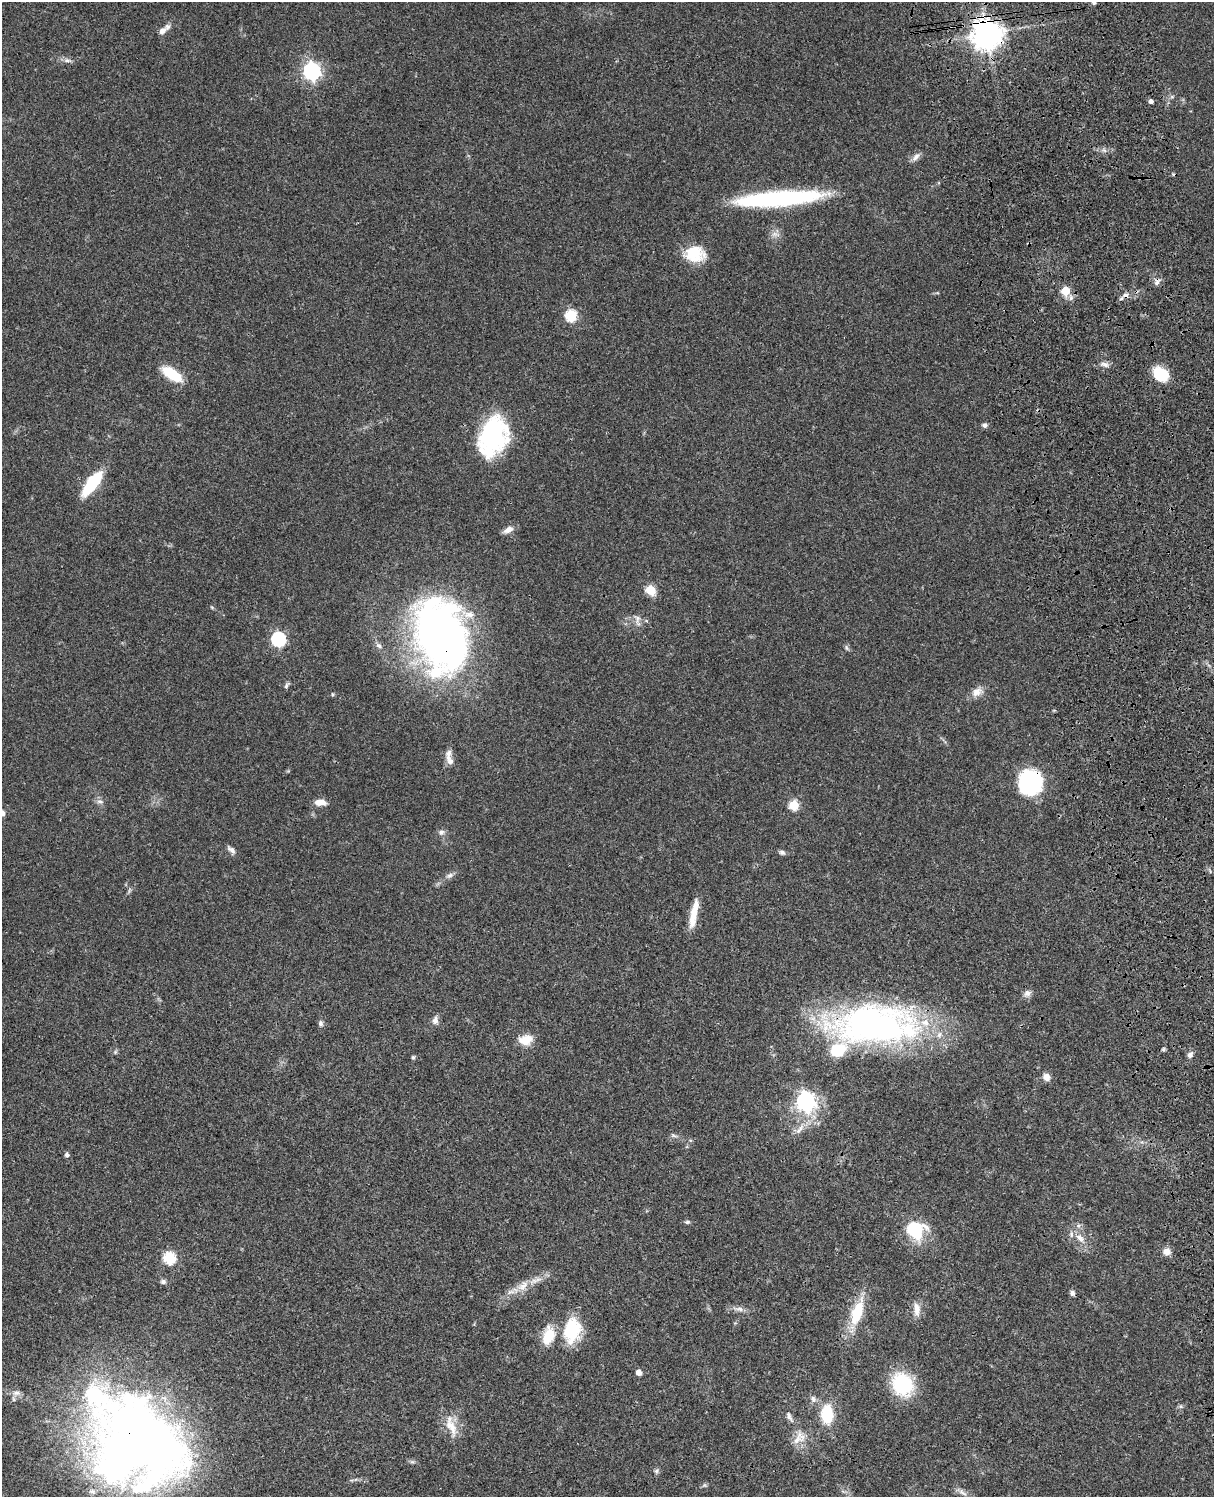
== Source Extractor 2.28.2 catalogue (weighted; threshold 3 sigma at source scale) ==
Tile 6 of 4 x 3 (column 2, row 2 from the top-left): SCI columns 1333-2544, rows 1773-3267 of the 5087 x 4926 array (HDU 1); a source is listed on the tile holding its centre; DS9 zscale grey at full resolution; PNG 1216 x 1499 px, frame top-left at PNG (2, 2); no overlay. Shown black and unused: <1% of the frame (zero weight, under 3 of 4 exposures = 6% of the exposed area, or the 3 px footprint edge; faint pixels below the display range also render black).
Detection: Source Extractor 2.28.2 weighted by HDU 2 'WHT'; one run over the whole footprint, this tile lists its part. Background 0.076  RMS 0.0057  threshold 0.0257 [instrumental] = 3 sigma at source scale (4.5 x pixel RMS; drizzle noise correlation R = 1.50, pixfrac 1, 0.05/0.05 arcsec/px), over >= 5 px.
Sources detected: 89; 1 too faint to see at this stretch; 1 inside a brighter object's white glare — not listed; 5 inside a brighter listed object's ellipse — not listed separately; the other 82 listed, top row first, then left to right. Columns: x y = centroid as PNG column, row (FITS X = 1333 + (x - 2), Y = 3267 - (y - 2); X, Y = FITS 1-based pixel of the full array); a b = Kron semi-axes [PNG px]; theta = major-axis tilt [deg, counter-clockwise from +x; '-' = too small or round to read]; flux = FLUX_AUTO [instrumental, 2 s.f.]
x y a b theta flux
1094 2 4 4 - 1.8
162 31 12 7 45 3.5
987 34 9 9 - 860
67 60 10 5 -13 2
312 71 7 7 - 210
1151 101 4 4 - 2.2
916 157 14 7 49 2.7
778 199 86 14 5 93
775 234 13 6 -15 2.5
695 254 25 19 -7 17
1157 282 10 7 61 2.3
1065 291 5 5 - 20
1126 295 9 6 9 2.5
571 316 6 6 - 51
1104 364 14 6 -14 2.7
172 374 21 9 -33 20
1161 374 17 12 -41 18
985 425 6 5 - 1.8
493 436 42 27 71 73
92 483 30 10 52 26
508 530 13 7 24 3.8
651 590 6 5 - 29
212 607 6 4 -2 0.67
637 620 19 6 -83 2.8
441 637 72 48 -73 340
278 639 7 6 - 92
379 646 9 7 -41 1.9
847 648 9 4 -67 1.1
286 685 9 4 60 1.3
977 692 16 10 33 4.9
332 694 6 3 -89 0.59
448 754 14 7 76 3.3
1030 782 23 21 -90 58
100 801 10 6 -10 1.9
320 802 14 7 -2 5
794 805 5 5 - 29
2 813 8 7 - 3.2
441 832 8 7 - 2
231 850 13 6 -40 2.4
782 852 8 6 -22 1.5
450 875 11 6 24 2.1
694 914 35 8 79 11
1027 993 10 8 25 2.6
435 1020 12 8 83 2.6
321 1024 8 6 -89 1.7
873 1024 102 44 3 210
526 1040 17 11 13 8.4
1163 1049 6 4 71 0.85
115 1052 6 5 - 0.86
1190 1055 8 6 50 2
413 1057 5 4 - 0.89
1046 1077 9 8 - 3.5
806 1101 8 7 - 250
799 1129 20 6 52 4.7
674 1135 10 4 -27 1.2
67 1155 5 5 - 1.5
687 1222 7 5 9 1
916 1230 22 21 - 26
1080 1238 16 8 -42 5.4
1166 1252 9 8 - 3.9
169 1258 6 6 - 55
163 1282 7 6 - 1.6
523 1286 20 12 41 7.8
1072 1293 7 5 -54 1.6
739 1309 13 6 -5 2.7
917 1309 19 9 -86 5.3
857 1312 30 12 72 22
572 1330 33 21 79 23
549 1336 24 14 76 13
639 1372 5 4 - 4
903 1384 24 19 -61 38
16 1393 12 7 5 3
813 1399 10 7 -71 2.2
827 1414 21 12 -89 22
789 1416 16 7 -62 2.7
451 1426 32 12 -71 9.9
797 1440 27 10 27 7.3
141 1442 96 86 -33 540
412 1462 7 4 -1 1.1
656 1471 7 6 - 1.2
704 1485 6 4 -71 0.77
962 1492 15 6 -33 2.7
Overlapping masked pixels (flux is a lower limit): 6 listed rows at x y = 987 34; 1126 295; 441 637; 1030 782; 873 1024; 141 1442
Isophote crosses this tile's border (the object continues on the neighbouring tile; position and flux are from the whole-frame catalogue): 2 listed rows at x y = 1094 2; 2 813